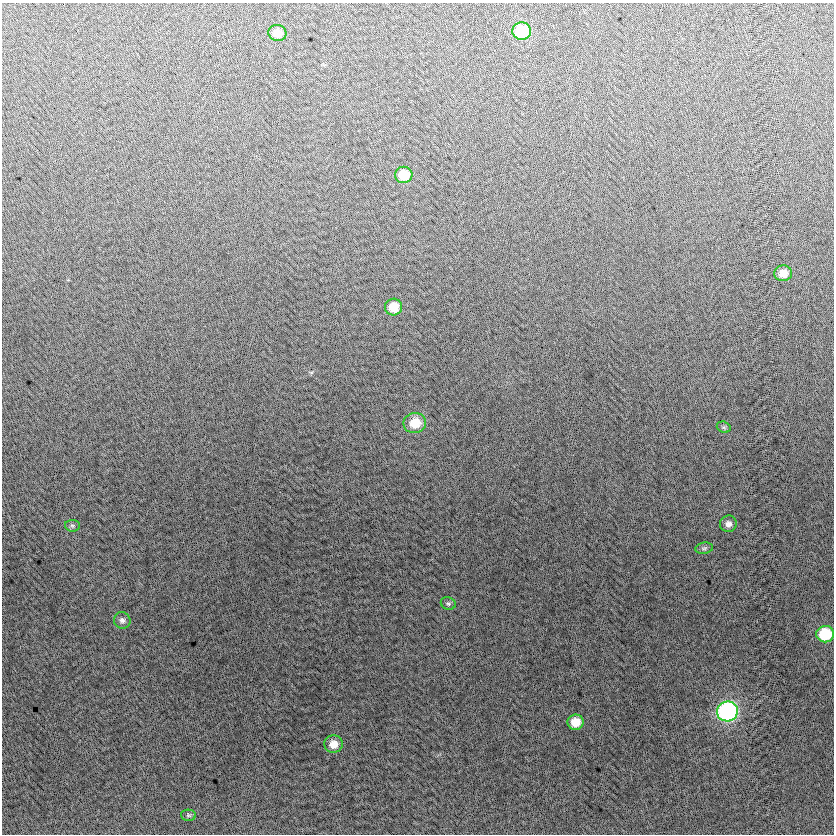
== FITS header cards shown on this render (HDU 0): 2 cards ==
NAXIS1  =                  832
NAXIS2  =                  832

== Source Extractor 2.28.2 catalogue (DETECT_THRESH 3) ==
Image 832 x 832 px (HDU 0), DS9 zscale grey, 1 PNG px = 1 image px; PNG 836 x 836 px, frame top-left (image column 1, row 832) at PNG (2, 3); each listed source drawn as its Kron ellipse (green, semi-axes under 4 px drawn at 4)
Background -4.22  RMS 13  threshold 38.2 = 3 sigma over >= 5 px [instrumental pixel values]
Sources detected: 17; all 17 listed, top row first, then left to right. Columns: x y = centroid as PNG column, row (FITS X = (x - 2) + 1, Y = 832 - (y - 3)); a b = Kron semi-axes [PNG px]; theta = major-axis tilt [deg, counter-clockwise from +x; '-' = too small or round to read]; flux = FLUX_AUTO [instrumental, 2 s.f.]
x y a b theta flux
522 31 9 9 - 49000
277 33 9 8 - 10000
404 175 9 8 - 21000
783 273 9 8 - 11000
394 307 8 8 - 16000
415 423 11 10 - 20000
724 427 7 5 -20 1800
728 524 8 8 - 4300
72 526 7 5 -3 2000
704 548 9 5 8 1900
448 603 7 6 - 1800
122 620 8 8 - 3300
825 634 9 8 - 43000
727 711 10 10 - 230000
576 722 8 7 - 15000
333 744 9 8 - 10000
188 815 7 5 -1 1800